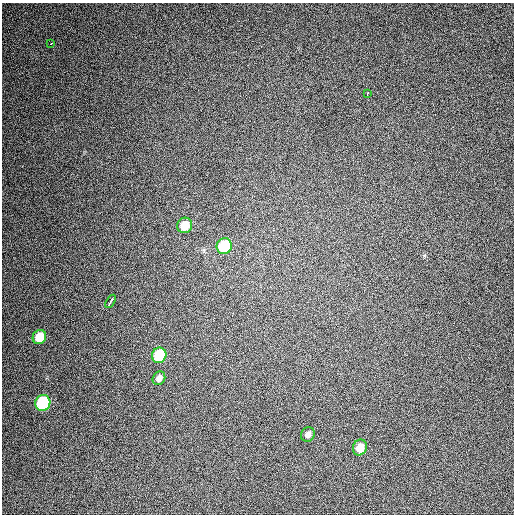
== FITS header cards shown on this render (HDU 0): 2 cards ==
NAXIS1  =                  512 / Axis length
NAXIS2  =                  512 / Axis length

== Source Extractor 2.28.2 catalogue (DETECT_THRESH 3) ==
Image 512 x 512 px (HDU 0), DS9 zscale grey, 1 PNG px = 1 image px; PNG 516 x 516 px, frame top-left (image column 1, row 512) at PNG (2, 3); each listed source drawn as its Kron ellipse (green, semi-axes under 4 px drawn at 4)
Background 451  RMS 12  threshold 36.1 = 3 sigma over >= 5 px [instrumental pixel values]
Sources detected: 11; all 11 listed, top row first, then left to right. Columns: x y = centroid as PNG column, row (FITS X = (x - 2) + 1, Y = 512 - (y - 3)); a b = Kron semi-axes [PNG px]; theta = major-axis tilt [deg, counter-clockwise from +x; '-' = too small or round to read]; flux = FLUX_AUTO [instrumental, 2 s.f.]
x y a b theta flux
51 44 3 3 - 5800
367 94 3 3 - 3600
185 225 8 7 - 14000
224 246 8 7 - 39000
111 301 7 3 58 12000
39 337 7 6 - 18000
159 355 8 7 - 41000
159 378 7 6 - 3900
43 403 8 7 - 67000
308 434 7 6 - 3600
360 448 8 7 - 11000